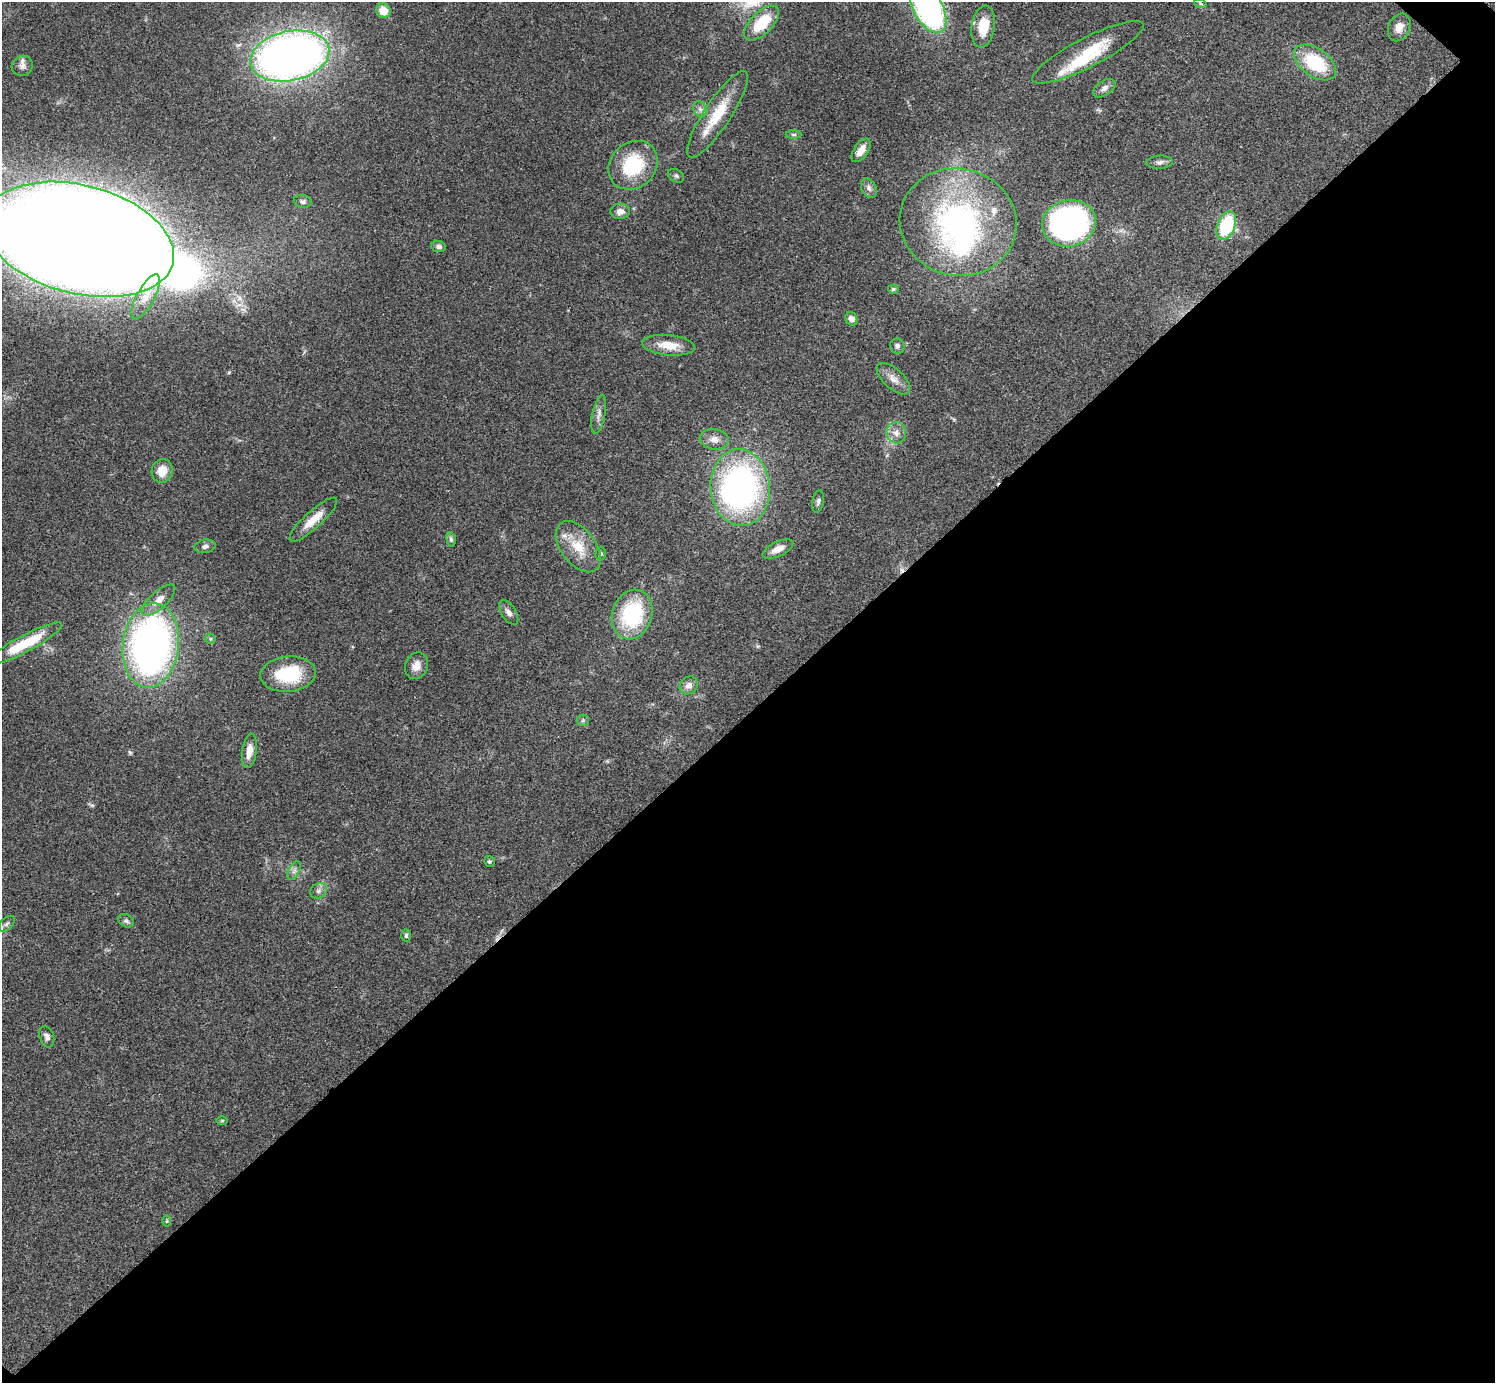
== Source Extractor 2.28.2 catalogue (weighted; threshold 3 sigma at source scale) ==
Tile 15 of 4 x 4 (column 3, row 4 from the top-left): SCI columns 2994-4486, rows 300-1680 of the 5983 x 5983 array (HDU 1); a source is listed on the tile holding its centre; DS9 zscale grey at full resolution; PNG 1497 x 1385 px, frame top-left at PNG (2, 2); each listed source drawn as its Kron ellipse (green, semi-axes under 4 px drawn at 4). Shown black and unused: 49% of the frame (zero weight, under 3 of 4 exposures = <1% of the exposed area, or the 3 px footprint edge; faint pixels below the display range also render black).
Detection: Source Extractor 2.28.2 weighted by HDU 2 'WHT'; one run over the whole footprint, this tile lists its part. Background 0.0564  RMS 0.0048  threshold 0.0218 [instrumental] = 3 sigma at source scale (4.5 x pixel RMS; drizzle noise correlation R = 1.50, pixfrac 1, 0.05/0.05 arcsec/px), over >= 5 px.
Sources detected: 76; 3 inside a brighter object's white glare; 2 cosmic-ray / hot-pixel residue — neither listed nor drawn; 7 inside a brighter listed object's ellipse — not listed separately; the other 64 listed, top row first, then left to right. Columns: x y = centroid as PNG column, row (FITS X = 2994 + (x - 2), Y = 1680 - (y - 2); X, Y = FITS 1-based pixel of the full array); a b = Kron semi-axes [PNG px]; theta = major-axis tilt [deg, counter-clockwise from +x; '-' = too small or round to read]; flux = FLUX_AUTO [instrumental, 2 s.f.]
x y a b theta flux
1200 3 6 4 -19 0.82
928 8 27 14 -61 130
383 10 7 7 - 7.7
762 23 22 11 45 17
983 26 21 11 81 10
1399 27 14 10 65 4.4
1088 52 62 14 27 22
290 56 40 25 12 360
1315 62 24 14 -35 28
22 66 10 10 - 2.4
1104 88 13 7 34 2.6
700 109 8 6 -68 1.8
717 114 51 13 57 18
793 134 8 4 0 0.74
861 150 13 7 56 5
1160 162 13 6 4 1.9
633 165 26 22 44 29
676 176 8 6 -28 1.1
869 188 10 7 -63 2
303 201 9 6 -11 1.3
620 211 10 8 1 3.1
958 222 59 53 -14 140
1069 223 27 23 13 180
1226 225 15 9 69 32
79 239 97 54 -14 2900
439 247 7 5 -9 1.5
893 289 5 4 - 0.78
146 297 25 8 62 5.6
851 319 7 6 - 2.6
668 345 27 10 -5 8.6
897 346 7 7 - 1.5
893 379 21 10 -43 4.5
599 414 20 6 79 2.8
896 433 11 9 -73 3.4
714 439 14 10 -8 3.9
162 471 12 10 75 7
740 487 38 29 -85 150
818 501 11 5 79 1.4
313 520 31 8 42 8
451 539 7 4 -82 1.1
205 546 10 6 10 1.9
578 547 29 17 -53 13
778 549 16 7 25 4.4
601 554 7 5 89 0.9
158 600 21 8 42 5.3
509 612 14 7 -57 2.3
632 614 25 20 71 42
210 639 5 5 - 0.64
25 644 41 8 28 22
151 645 42 28 83 210
416 666 13 11 66 4.2
288 674 28 17 5 27
689 685 10 8 43 3
583 720 6 5 - 0.87
249 751 17 7 82 5.2
489 861 6 5 - 0.84
294 871 10 5 63 1.6
318 891 9 7 33 1.8
126 921 8 6 -27 1.3
7 924 10 5 45 1.3
406 935 6 4 87 0.88
47 1037 11 7 -71 2
222 1121 6 4 1 0.56
167 1221 6 4 89 0.62
Isophote crosses this tile's border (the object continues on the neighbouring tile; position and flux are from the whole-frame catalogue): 3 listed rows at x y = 928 8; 762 23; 79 239